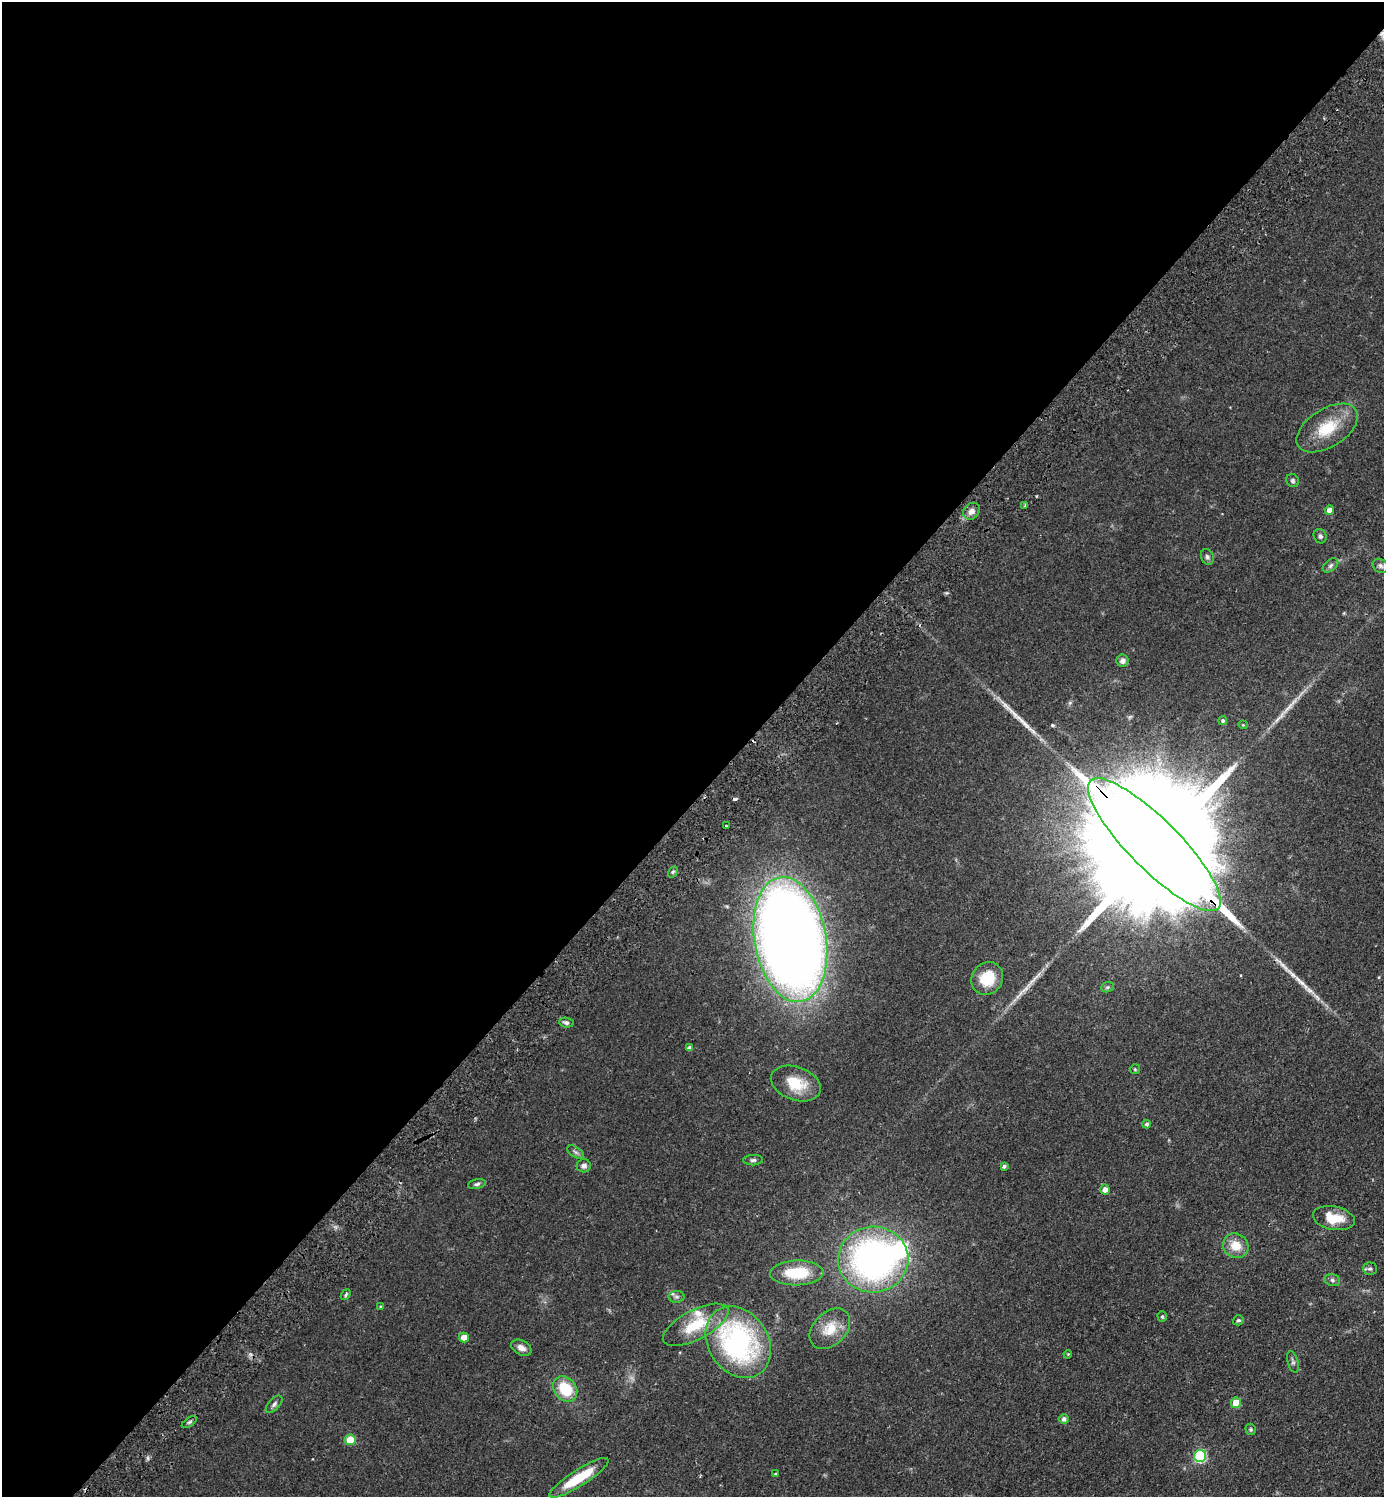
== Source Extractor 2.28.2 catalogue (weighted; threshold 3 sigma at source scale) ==
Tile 5 of 4 x 4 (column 1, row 2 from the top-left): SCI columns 203-1584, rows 3033-4527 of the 6071 x 6065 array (HDU 1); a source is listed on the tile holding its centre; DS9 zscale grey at full resolution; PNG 1386 x 1499 px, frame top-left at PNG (2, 2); each listed source drawn as its Kron ellipse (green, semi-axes under 4 px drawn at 4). Shown black and unused: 53% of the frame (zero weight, under 2 of 3 exposures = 4% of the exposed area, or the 3 px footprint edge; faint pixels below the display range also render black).
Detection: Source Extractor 2.28.2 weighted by HDU 2 'WHT'; one run over the whole footprint, this tile lists its part. Background 0.0557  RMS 0.0053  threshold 0.0239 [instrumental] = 3 sigma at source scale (4.5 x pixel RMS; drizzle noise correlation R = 1.50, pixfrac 1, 0.05/0.05 arcsec/px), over >= 5 px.
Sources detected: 67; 1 too faint to see at this stretch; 1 inside a brighter object's white glare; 1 cosmic-ray / hot-pixel residue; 3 long thin detections or spike segments (spike, bleed or trail) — neither listed nor drawn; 4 inside a brighter listed object's ellipse — not listed separately; the other 57 listed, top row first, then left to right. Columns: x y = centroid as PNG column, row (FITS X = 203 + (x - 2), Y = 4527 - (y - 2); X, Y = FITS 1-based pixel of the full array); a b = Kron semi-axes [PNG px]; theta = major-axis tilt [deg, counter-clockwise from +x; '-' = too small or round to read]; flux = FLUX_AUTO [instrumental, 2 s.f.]
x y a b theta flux
1327 428 34 19 32 19
1293 481 7 6 - 1.1
1025 505 4 3 - 0.55
1330 510 4 4 - 3.8
971 511 9 7 46 2.9
1320 536 7 6 - 1.3
1207 557 8 6 -69 1.4
1330 565 9 5 39 1.4
1380 566 8 6 -36 1.5
1123 661 6 6 - 2.1
1223 721 4 4 - 1.6
1243 725 4 4 - 0.55
726 826 3 3 - 1.5
1154 845 90 25 -45 46000
673 872 6 4 59 0.85
790 940 63 36 -80 800
987 978 17 15 52 15
1107 987 6 5 - 0.91
566 1023 7 5 -7 1.2
689 1048 4 4 - 2
1135 1069 5 5 - 0.67
796 1083 26 16 -20 14
1147 1124 4 4 - 1.1
576 1152 9 5 -33 1.3
753 1160 10 5 1 1.3
584 1166 7 6 - 1.9
1004 1166 4 3 - 1.2
477 1184 9 4 11 1.2
1105 1190 5 4 - 3
1334 1218 21 11 -11 12
1236 1246 13 11 -36 9.1
873 1260 35 33 4 170
1370 1269 7 6 - 1.2
797 1273 26 12 1 17
1332 1280 8 6 -17 1.4
346 1295 6 3 48 0.77
677 1297 8 6 -1 1.3
381 1306 4 3 - 0.48
1162 1316 5 4 - 0.88
1238 1320 5 5 - 0.9
696 1325 36 14 28 20
830 1329 23 16 45 9.9
464 1337 5 5 - 5.7
738 1342 38 30 -55 100
521 1348 11 7 -27 3.1
1068 1354 4 3 - 0.47
1293 1362 11 5 -74 1.3
565 1389 14 11 -52 18
1236 1403 5 5 - 11
274 1404 10 5 46 1.6
1064 1419 5 4 - 2
189 1422 8 3 34 0.89
1251 1429 6 5 - 0.8
350 1440 5 5 - 14
1200 1456 6 6 - 53
775 1474 4 3 - 0.57
579 1478 34 8 33 19
Overlapping masked pixels (flux is a lower limit): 1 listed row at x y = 1154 845